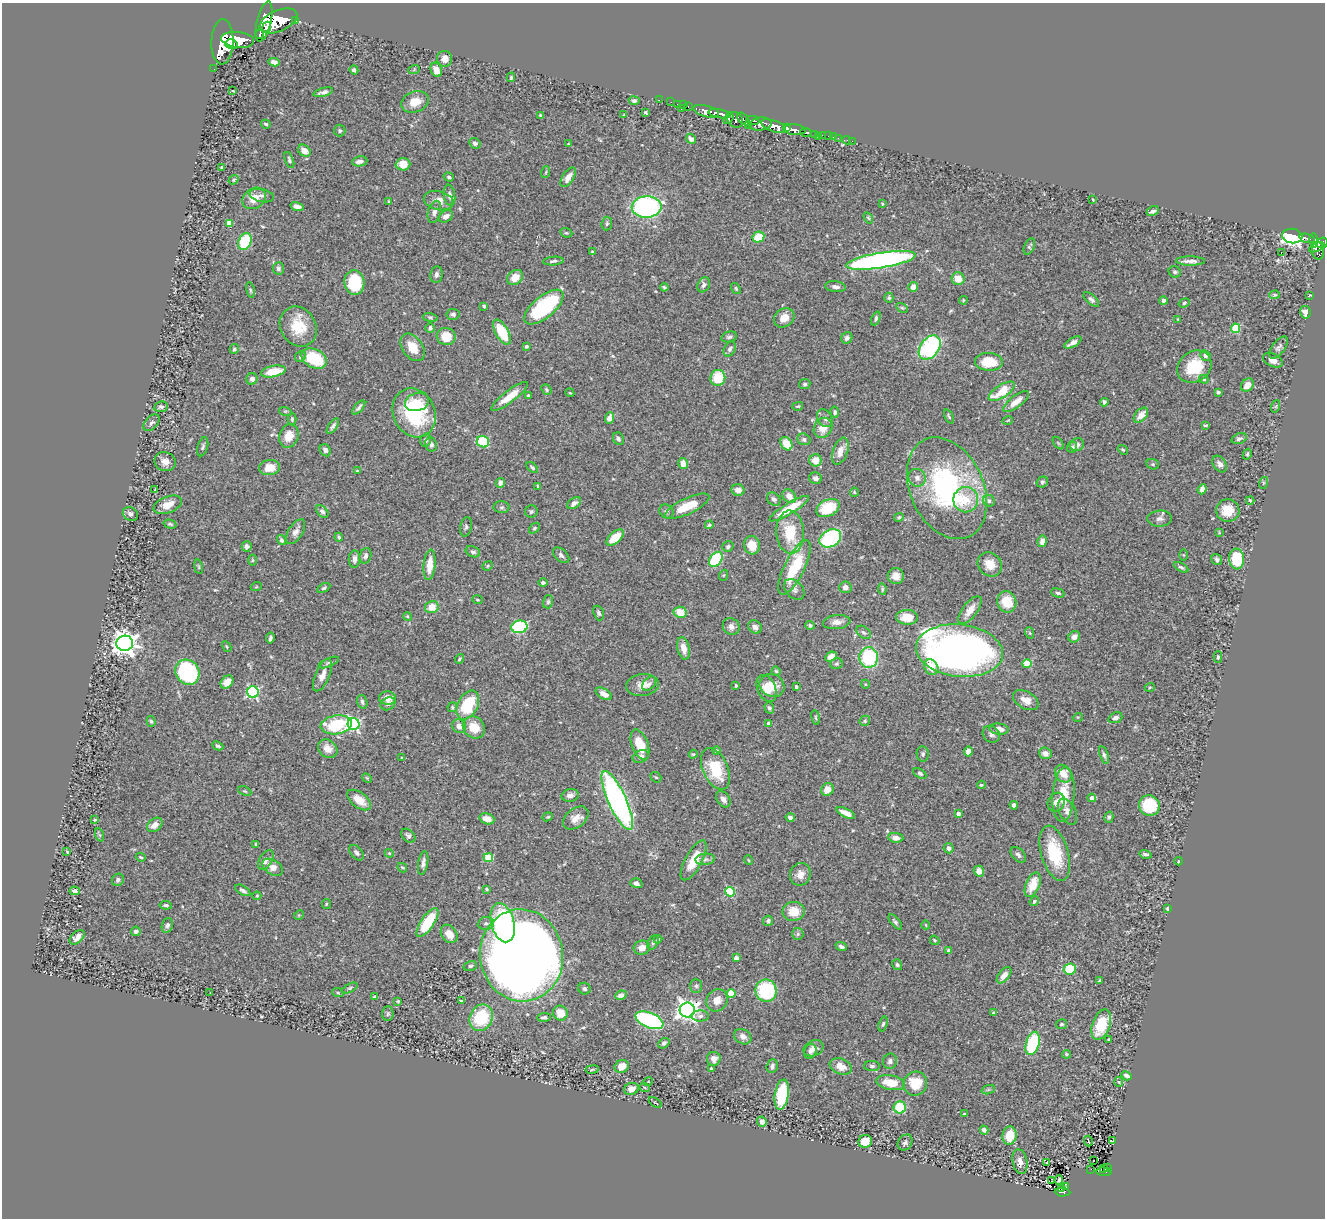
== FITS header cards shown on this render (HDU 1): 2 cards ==
NAXIS1  =                 1323
NAXIS2  =                 1216

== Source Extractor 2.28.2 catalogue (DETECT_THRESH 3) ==
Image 1323 x 1216 px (HDU 1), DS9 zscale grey, 1 PNG px = 1 image px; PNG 1327 x 1220 px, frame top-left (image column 1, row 1216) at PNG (2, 3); each listed source drawn as its Kron ellipse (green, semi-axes under 4 px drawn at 4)
Background 0.657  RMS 0.029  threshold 0.0866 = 3 sigma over >= 5 px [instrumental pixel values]
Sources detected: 495; all 495 listed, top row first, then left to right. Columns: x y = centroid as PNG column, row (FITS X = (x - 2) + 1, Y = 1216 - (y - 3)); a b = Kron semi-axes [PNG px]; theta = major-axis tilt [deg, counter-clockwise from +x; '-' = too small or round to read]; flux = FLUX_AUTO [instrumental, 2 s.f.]
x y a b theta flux
295 20 3 3 - 94
278 21 20 10 23 5200
264 22 20 7 77 4300
267 27 5 3 - 660
259 34 4 2 - 180
238 40 16 8 -6 3300
222 42 22 11 88 4600
231 44 6 5 - 980
445 59 8 7 - 14
274 62 5 4 - 8.6
214 69 2 2 - 3.1
354 70 4 4 - 4.3
414 70 6 3 20 2.1
436 70 7 5 -67 19
511 77 5 3 - 2.4
233 91 3 2 - 1.8
323 92 10 4 15 6.7
659 100 2 2 - 8.2
634 101 5 4 - 4.6
415 102 14 10 20 29
671 102 2 2 - 7.1
677 104 2 2 - 10
684 105 4 3 - 26
688 106 3 2 - 17
681 109 3 2 - 52
706 111 13 5 -14 1400
645 112 3 3 - 3.9
720 114 11 4 -10 1100
541 115 4 3 - 2.2
624 115 4 3 - 1.5
728 118 6 4 54 270
743 119 7 5 -46 310
735 120 9 7 -43 560
753 120 6 3 -12 340
266 124 5 3 - 3.3
760 124 11 6 6 1100
748 126 3 3 - 110
774 126 13 5 -20 2000
787 128 4 3 - 390
794 130 11 5 -8 1200
340 131 6 5 - 3.5
806 132 5 4 - 360
814 134 4 3 - 120
823 135 4 2 - 21
818 136 4 2 - 8.8
828 136 2 2 - 5
833 137 2 2 - 8
838 138 3 2 - 3.2
691 139 5 4 - 7.7
847 140 4 2 - 7
852 141 3 2 - 3.6
475 143 6 5 - 5
568 144 3 2 - 1.4
304 151 7 5 -39 16
289 160 8 4 -69 4
360 161 8 5 8 9.4
403 164 7 6 - 33
222 167 3 3 - 2.2
546 172 6 3 71 1.9
449 177 5 4 - 3.3
568 177 11 5 57 15
234 180 5 4 - 2.1
449 195 11 5 -81 7.7
262 196 12 6 -12 7.6
254 198 13 9 35 24
1093 200 3 2 - 1.6
389 201 4 3 - 1.6
438 201 15 9 -13 19
882 204 4 3 - 1.7
297 206 6 4 -16 9.4
647 207 15 11 2 370
1153 211 6 4 29 6.1
434 212 11 6 75 9.8
446 216 8 5 31 10
868 218 6 4 -58 2.2
229 223 4 4 - 34
607 224 7 5 86 3.3
566 233 6 4 -19 2.6
1292 236 10 7 -8 440
758 237 6 5 - 46
1307 238 8 3 -14 210
245 241 9 6 65 100
1313 241 7 4 -90 260
1322 243 6 5 - 380
1029 247 9 5 66 4
1317 247 8 3 25 390
592 251 4 2 - 1.4
1318 251 9 6 -82 340
1281 252 3 3 - 26
881 260 35 7 9 680
553 261 10 4 4 4.9
1190 261 14 4 -1 11
278 268 6 5 - 5
1175 272 6 5 - 3.8
436 274 8 6 80 6.1
515 277 8 7 - 25
958 279 6 6 - 23
354 283 12 10 -85 93
704 285 8 5 65 5.5
664 287 4 3 - 2.6
835 287 10 5 -6 6.9
913 287 5 4 - 17
736 288 6 4 -53 2.9
250 290 7 3 -78 2.7
1275 295 5 4 - 2.8
1310 295 3 2 - 1.4
889 298 5 4 - 3.1
963 300 4 3 - 1.9
1091 300 9 5 -42 5.4
1163 301 4 4 - 6.1
1184 303 6 4 20 3.2
484 306 3 3 - 4
544 307 24 10 40 190
902 308 6 4 -29 2.8
1305 312 6 5 - 11
453 314 6 5 - 4.7
430 318 7 4 -10 2.8
784 318 11 9 35 21
876 318 7 4 67 3.8
1178 319 3 3 - 1.6
298 327 21 17 -57 58
430 328 5 4 - 4.5
1236 328 4 4 - 78
502 332 14 6 -60 70
446 337 9 8 - 38
729 337 8 5 14 4.4
847 338 6 5 - 6.1
1073 343 9 4 29 9
526 346 3 3 - 3.8
413 347 15 10 -53 35
1278 347 13 6 52 6.5
930 348 13 9 53 260
234 349 5 4 - 3.3
730 349 8 5 62 4.8
1205 356 6 5 - 4.7
300 357 5 5 - 3.7
314 358 13 9 -28 90
1273 360 10 6 -24 12
989 362 14 9 -2 51
1194 367 18 15 36 64
273 371 12 5 11 45
718 378 8 7 - 58
252 379 6 5 - 7.6
1204 379 5 3 - 2.3
805 384 6 5 - 3.6
1247 385 7 5 50 17
546 390 6 4 -51 2.8
1002 391 15 6 33 50
1218 392 4 3 - 4.8
570 393 4 3 - 1.7
528 395 4 4 - 2.7
510 396 22 6 37 30
1016 401 16 6 37 19
417 402 12 9 14 17
1104 402 4 3 - 4.9
798 406 5 3 - 2.1
1276 406 6 4 71 2.4
161 407 7 5 8 4.2
359 408 9 3 49 4.5
285 411 6 4 -17 2.3
835 412 5 4 - 3.9
414 413 25 21 -65 160
1141 415 9 5 49 17
949 416 7 3 -66 2.5
609 418 6 4 66 13
825 418 9 7 -58 7
292 419 6 4 -90 3
1008 420 5 3 - 1.5
151 423 10 6 47 6.3
1206 425 3 2 - 2.2
333 426 9 3 55 5.2
823 428 10 9 - 23
289 436 12 9 70 27
618 439 6 5 - 4.7
804 439 6 6 - 5.8
1239 439 8 5 20 5.2
426 440 6 5 - 5.3
483 442 6 5 - 94
1058 443 7 3 -53 2.3
431 444 7 6 - 6.9
786 444 7 5 -55 33
1077 445 7 6 - 9.6
203 447 10 5 74 4.3
1072 447 6 5 - 3.7
325 450 6 5 - 7.9
1123 450 5 3 - 2.5
840 451 14 7 71 19
1247 454 6 4 62 3
815 460 6 6 - 28
165 462 11 9 -21 14
683 464 5 4 - 19
1153 464 6 5 - 2.8
1220 464 9 6 -58 9.4
270 468 10 7 11 30
532 468 7 3 -42 3.3
357 471 3 2 - 1.5
815 478 6 5 - 6.4
917 478 9 8 - 9.5
1042 482 6 5 - 3.5
500 483 5 4 - 5.9
1263 483 6 4 72 2.7
538 486 4 3 - 2.8
947 488 53 36 -65 340
155 489 3 2 - 1.2
1202 489 5 4 - 7.3
738 490 6 6 - 12
854 492 4 4 - 2.2
789 496 7 6 - 15
774 499 7 6 - 5.8
966 500 12 12 - 38
1250 500 4 3 - 2.8
989 501 6 5 - 6.6
574 503 8 5 34 8.9
168 505 15 8 21 23
687 506 24 8 25 42
501 507 8 6 1 3.6
828 508 12 8 27 64
789 509 23 5 31 62
1228 510 11 11 - 32
322 511 7 5 -46 5.6
666 511 7 6 - 4.5
531 512 6 6 - 4
130 514 8 6 -34 6.5
899 517 5 4 - 3.4
1160 519 12 8 4 9.3
170 524 6 4 -15 3.1
709 525 4 4 - 3
466 527 10 5 78 4.1
534 528 6 4 41 2.9
296 532 14 7 57 11
790 532 21 14 -87 68
1219 532 4 2 - 1.4
339 537 4 4 - 3.5
615 537 10 5 41 36
830 538 11 8 29 180
282 540 5 4 - 4.1
1042 541 6 4 79 14
752 545 9 8 - 27
247 546 5 5 - 6.6
728 547 6 5 - 4.3
473 552 7 5 -23 5.1
561 555 9 6 -42 5.7
1183 555 6 4 -89 2
365 556 8 6 74 5.7
354 559 8 5 85 8.7
716 559 8 6 53 110
1237 559 10 7 -85 98
253 560 5 3 - 2.1
1217 560 6 5 - 5
990 564 13 11 -45 23
430 565 15 6 85 30
488 566 5 4 - 2.4
198 567 7 3 -81 2.3
1181 567 8 4 -29 4.3
794 568 30 10 64 93
724 575 5 3 - 2
896 576 8 8 - 19
543 582 5 4 - 3.9
256 587 5 3 - 1.9
845 587 6 6 - 8.4
324 588 7 4 29 3.4
794 589 12 8 -46 7.9
882 589 6 3 -83 2.8
1058 593 7 4 -15 4.5
477 600 5 3 - 2.1
548 602 7 5 74 3.4
1007 602 11 9 -70 39
432 607 7 6 - 22
970 610 16 7 53 18
680 612 6 5 - 31
599 613 7 5 -70 4.8
407 616 4 3 - 1.7
907 617 11 7 -1 30
837 622 14 7 6 13
810 625 4 4 - 3.4
519 627 8 6 12 190
731 627 9 8 - 9.3
755 627 7 6 - 7.9
863 632 8 5 -37 4.6
1030 633 6 3 -71 2.4
1074 637 6 5 - 10
270 638 5 3 - 5.2
125 643 8 7 - 1800
227 647 6 3 -60 2.2
683 648 11 6 -78 17
959 651 44 26 -6 1400
831 657 6 4 25 21
869 657 10 9 - 130
1218 657 6 4 89 3.2
459 659 5 3 - 2.5
329 662 11 4 23 3.8
1027 663 4 4 - 61
836 664 6 5 - 3.6
931 667 8 6 -52 25
776 671 4 4 - 2.8
187 672 13 11 -54 240
322 675 17 7 67 16
227 682 7 5 46 20
649 684 8 5 46 5.2
865 684 4 3 - 1.3
642 685 16 11 6 20
772 685 13 11 -30 31
736 686 3 2 - 2.9
796 687 4 3 - 2.7
1150 687 5 3 - 1.7
767 689 14 9 -66 22
253 692 6 5 - 270
604 694 9 5 -30 16
388 698 8 6 -7 21
1026 700 14 8 -29 19
362 702 7 5 -71 4.6
388 704 8 6 28 6.1
468 705 15 10 62 110
452 707 5 4 - 2.4
769 708 6 5 - 3.9
816 717 7 3 -81 2.7
1078 717 5 3 - 1.6
1115 718 7 5 22 6.3
151 721 5 4 - 3.6
865 721 5 5 - 3
354 724 6 5 - 360
768 724 4 3 - 8.1
336 725 16 9 9 120
459 726 7 6 - 12
474 727 12 10 -42 33
999 729 9 5 -7 15
991 734 9 7 -37 6.9
640 745 16 8 -70 42
218 746 6 4 -25 4.2
328 749 10 8 -37 20
716 751 4 4 - 6.5
968 752 5 4 - 12
1045 753 6 5 - 13
693 754 4 4 - 1.9
923 754 8 6 -81 4.6
1104 755 9 4 -73 4.7
641 756 8 6 24 6.8
402 758 4 4 - 1.9
715 769 22 12 -66 79
920 773 7 4 -32 3.1
1063 774 9 7 -50 25
656 777 6 4 -39 2.6
367 778 5 4 - 1.9
981 785 4 3 - 2.4
827 789 7 6 - 19
245 791 7 4 -24 2.6
570 795 8 6 13 8.5
1064 795 27 11 85 47
1092 798 4 4 - 9.6
723 799 9 6 -52 9.1
359 800 14 7 -37 25
617 800 32 9 -65 680
1056 802 10 8 61 12
1014 805 4 4 - 6
1149 806 10 10 - 100
1067 812 14 8 -62 13
846 813 10 4 -25 15
958 814 4 3 - 8.6
548 817 5 4 - 2.7
790 817 4 4 - 7.2
1109 817 6 4 75 3.1
576 818 14 9 38 18
487 819 7 5 -18 20
94 820 3 3 - 2.5
155 825 8 6 38 12
100 835 7 4 -70 3.1
408 836 8 6 -42 5.3
896 838 7 5 -7 9.9
256 844 4 4 - 2.6
949 848 5 5 - 6.2
67 852 3 3 - 2.5
357 853 9 5 -50 5.9
389 853 4 3 - 1.8
1055 853 28 13 -74 94
1145 854 6 3 -15 4.5
1018 855 9 6 -46 6.1
141 857 5 3 - 2.3
488 858 5 4 - 76
705 859 10 5 5 5.5
266 860 11 6 59 8.2
694 860 22 8 61 46
748 860 5 3 - 1.5
1178 861 4 3 - 1.5
423 863 12 5 81 8
273 867 11 7 -33 16
402 868 5 3 - 2.8
979 871 5 5 - 15
800 874 11 10 - 16
118 880 6 5 - 5.2
636 883 6 5 - 6.8
1033 885 13 7 68 31
487 889 4 3 - 2.2
243 890 8 4 -30 5.2
75 891 5 4 - 5.3
730 892 5 4 - 120
257 896 4 4 - 1.8
1034 901 5 4 - 3.7
326 904 5 4 - 2.1
166 905 6 4 -7 3.3
1167 908 3 3 - 2.7
794 911 11 9 5 32
299 915 5 4 - 2.1
768 921 5 5 - 4.7
895 922 9 4 -50 4.3
427 923 17 6 56 89
486 923 8 6 8 7.3
503 923 20 11 -76 170
167 925 7 5 74 5.3
926 925 4 3 - 1.5
136 931 5 4 - 4.4
449 934 10 7 -55 22
798 934 6 5 - 3.7
77 937 9 5 44 11
658 939 4 3 - 2.2
935 940 5 3 - 2.2
653 943 8 5 63 3.9
841 947 6 4 -22 5.7
642 948 8 7 - 14
948 950 3 3 - 2.3
522 955 46 41 -81 3200
736 958 4 3 - 14
897 965 6 4 -56 3.2
470 966 7 5 16 3.6
1070 969 6 5 - 60
1004 975 9 5 51 14
1099 981 3 3 - 2.8
696 986 7 6 - 4
350 988 8 4 26 2.9
584 989 6 5 - 5.9
766 991 11 10 - 140
210 993 2 2 - 1.3
338 993 6 3 -19 2.4
731 994 4 4 - 73
621 995 6 4 9 8.5
375 997 4 3 - 2.7
717 1000 11 10 - 19
398 1001 3 3 - 2
461 1001 4 2 - 2.7
687 1010 7 7 - 1200
560 1013 7 7 - 29
994 1013 4 3 - 6.1
388 1014 7 5 88 3.3
700 1016 9 5 2 6.9
544 1017 7 4 1 4.6
481 1018 13 11 66 97
649 1020 15 7 -23 280
883 1024 7 4 73 3
1062 1024 5 5 - 3.3
1101 1025 16 9 70 59
743 1037 9 7 -32 9
1109 1039 4 3 - 1.8
664 1043 6 4 38 4.7
1033 1043 12 6 72 130
814 1048 10 7 24 14
810 1051 7 6 - 6.5
1067 1054 4 4 - 3.8
714 1059 7 7 - 12
890 1061 7 7 - 5.7
622 1066 7 6 - 22
772 1066 7 5 70 5.9
841 1066 11 7 -21 22
872 1066 8 5 -2 5.3
711 1068 3 3 - 4
592 1069 7 3 9 2.5
1126 1076 5 3 - 5.8
648 1082 5 3 - 1.6
1119 1082 5 4 - 2.3
891 1083 14 7 -9 40
915 1084 12 11 - 48
645 1088 5 3 - 1.6
631 1089 7 6 - 15
988 1090 7 4 19 3.4
782 1095 15 7 81 110
655 1102 7 4 -34 2.3
900 1107 6 6 - 80
964 1114 3 3 - 2.1
762 1122 5 4 - 10
984 1130 4 4 - 6.6
1009 1136 9 7 80 36
865 1141 7 6 - 33
1088 1141 5 3 - 57
1112 1141 4 2 - 0.83
905 1142 8 7 - 5.7
1093 1161 2 2 - 2.4
1020 1162 12 7 -79 13
1046 1162 3 3 - 45
1107 1167 4 2 - 21
1091 1169 2 2 - 1.1
1104 1169 3 2 - 22
1104 1172 8 3 -3 81
1059 1180 5 2 - 3.5
1052 1181 3 2 - 4
1065 1187 4 3 - 4.5
1061 1189 3 3 - 15
1063 1192 8 3 -4 91